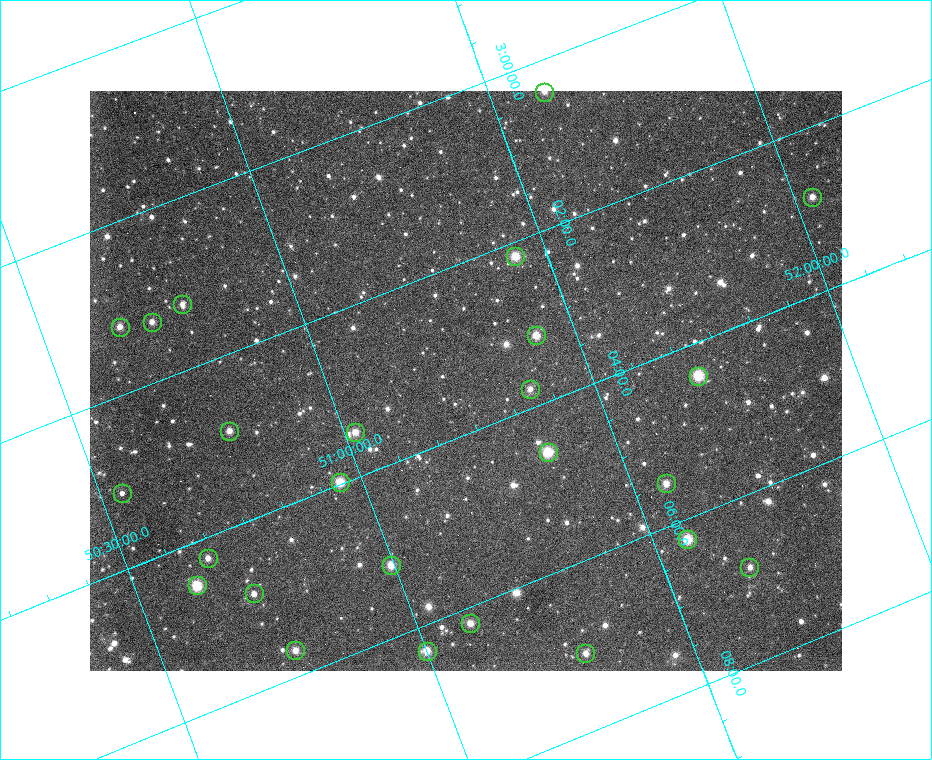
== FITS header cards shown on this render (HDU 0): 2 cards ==
NAXIS1  =                  752 / length of data axis 1
NAXIS2  =                  580 / length of data axis 2

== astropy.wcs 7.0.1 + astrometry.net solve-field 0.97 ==
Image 752 x 580 px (HDU 0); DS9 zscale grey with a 90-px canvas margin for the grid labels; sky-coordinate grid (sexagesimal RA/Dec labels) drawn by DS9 from the SOLVED WCS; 25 Tycho-2 reference stars matched to detected sources circled (green)
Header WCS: RA---TAN/DEC--TAN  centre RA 03:03:20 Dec +51:21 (45.83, +51.36 deg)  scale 7.39 x 7.13 arcsec/px (non-square pixels)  FOV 92.6' x 69.0'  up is -69 deg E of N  parity flipped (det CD > 0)
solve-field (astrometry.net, Tycho-2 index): SOLVED blind (the header's WCS was not the basis of the solution)
Solved WCS: RA---TAN-SIP/DEC--TAN-SIP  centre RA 03:03:23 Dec +51:16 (45.85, +51.26 deg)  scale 7.2 x 6.95 arcsec/px (non-square pixels)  FOV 90.2' x 67.2'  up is -69 deg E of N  parity flipped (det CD > 0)
** header WCS and blind solve DISAGREE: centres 5.64' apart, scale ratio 0.974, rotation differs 0 deg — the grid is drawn from the SOLVED WCS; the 'Header WCS' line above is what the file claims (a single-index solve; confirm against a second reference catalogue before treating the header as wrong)
Tycho-2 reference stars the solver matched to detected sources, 25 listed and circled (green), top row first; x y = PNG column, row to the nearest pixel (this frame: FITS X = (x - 90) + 1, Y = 580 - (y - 91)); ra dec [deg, ICRS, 3 dp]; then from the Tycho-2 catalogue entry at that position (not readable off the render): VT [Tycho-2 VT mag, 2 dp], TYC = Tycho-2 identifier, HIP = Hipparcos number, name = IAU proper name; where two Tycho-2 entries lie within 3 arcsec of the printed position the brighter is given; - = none
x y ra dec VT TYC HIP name
544 92 45.097 +51.605 10.04 3322-360-1 - -
812 197 45.709 +52.035 10.12 3322-1363-1 - -
515 256 45.543 +51.440 9.07 3322-669-1 14125 -
182 304 45.307 +50.785 10.33 3322-355-1 - -
152 322 45.324 +50.716 10.85 3322-30-1 - -
120 327 45.302 +50.652 10.16 3322-389-1 - -
536 335 45.795 +51.425 9.32 3322-616-1 - -
698 376 46.099 +51.700 9.39 3322-446-1 - -
530 389 45.943 +51.376 10.18 3322-800-1 - -
229 431 45.722 +50.786 9.85 3322-107-1 - -
355 432 45.867 +51.020 9.84 3322-2-1 - -
548 452 46.146 +51.366 9.12 3322-652-1 14309 -
340 482 45.992 +50.958 8.91 3322-223-1 14268 -
666 483 46.373 +51.564 9.69 3322-292-1 - -
122 493 45.778 +50.543 10.91 3318-717-1 - -
687 539 46.559 +51.564 8.63 3322-475-1 14425 -
208 558 46.059 +50.658 10.46 3322-866-1 - -
391 565 46.289 +50.994 9.41 3322-338-1 - -
749 567 46.714 +51.660 10.27 3322-678-1 - -
197 585 46.125 +50.619 9.70 3318-531-1 - -
254 593 46.212 +50.719 10.04 3322-915-1 - -
470 623 46.546 +51.102 9.84 3322-561-1 14420 -
295 650 46.421 +50.757 10.38 3322-385-1 - -
427 651 46.577 +51.001 10.34 3322-1411-1 - -
585 653 46.767 +51.295 10.10 3322-816-1 14490 -